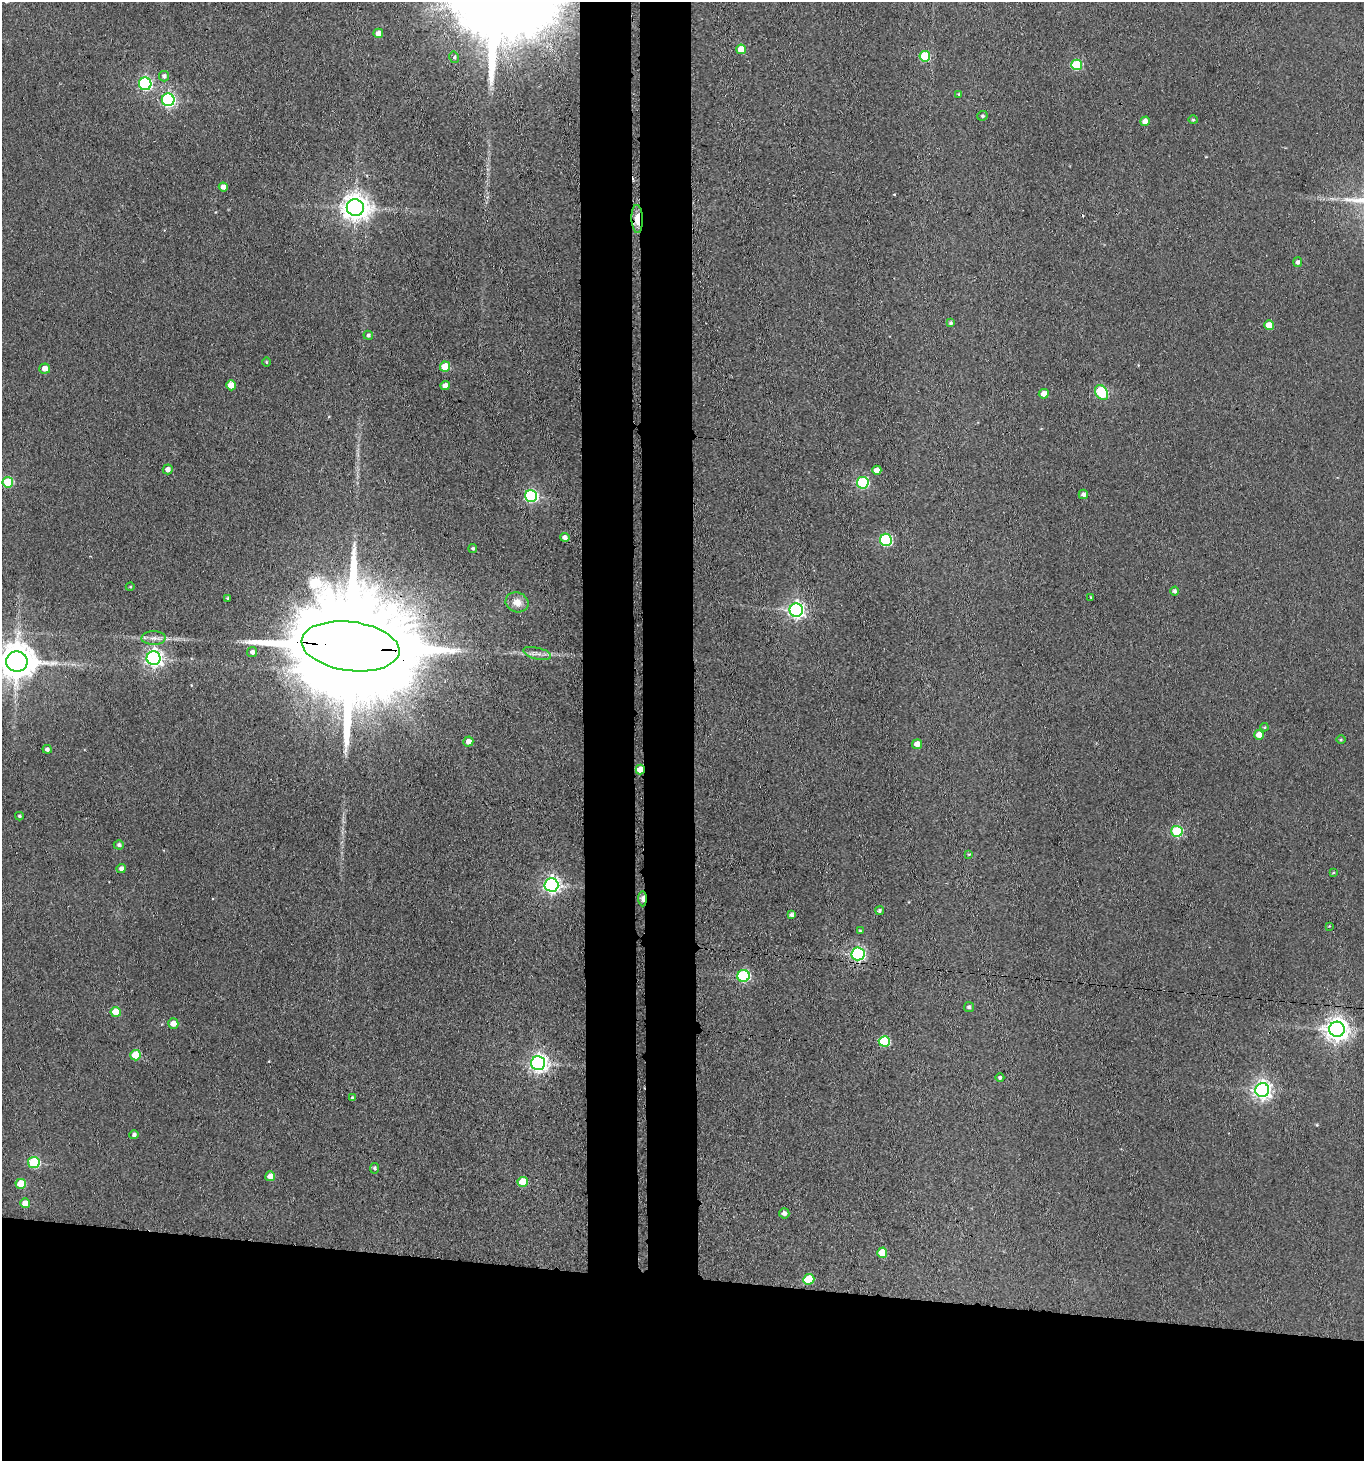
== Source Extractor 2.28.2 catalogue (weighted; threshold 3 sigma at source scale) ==
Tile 8 of 3 x 3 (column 2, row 3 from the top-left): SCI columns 1582-2943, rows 6-1464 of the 4467 x 4388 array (HDU 1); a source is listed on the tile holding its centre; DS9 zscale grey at full resolution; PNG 1366 x 1463 px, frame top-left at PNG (2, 2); each listed source drawn as its Kron ellipse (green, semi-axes under 4 px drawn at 4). Shown black and unused: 19% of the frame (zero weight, under 3 of 4 exposures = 5% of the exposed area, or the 3 px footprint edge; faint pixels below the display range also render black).
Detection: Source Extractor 2.28.2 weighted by HDU 2 'WHT'; one run over the whole footprint, this tile lists its part. Background 0.0656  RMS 0.0068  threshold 0.0304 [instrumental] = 3 sigma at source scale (4.5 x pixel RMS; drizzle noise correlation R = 1.50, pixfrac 1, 0.05/0.05 arcsec/px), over >= 5 px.
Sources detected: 91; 1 inside a brighter object's white glare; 2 cosmic-ray / hot-pixel residue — neither listed nor drawn; the other 88 listed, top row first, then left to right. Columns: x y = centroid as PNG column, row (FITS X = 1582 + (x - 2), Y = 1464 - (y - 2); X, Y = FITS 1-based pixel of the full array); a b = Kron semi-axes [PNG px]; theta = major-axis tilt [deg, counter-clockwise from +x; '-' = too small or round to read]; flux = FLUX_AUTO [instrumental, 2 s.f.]
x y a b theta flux
378 33 5 4 - 3.5
741 49 5 5 - 12
925 56 5 5 - 31
454 57 6 5 - 1.3
1077 65 5 5 - 40
164 76 5 5 - 2.2
145 84 6 6 - 120
959 94 3 3 - 0.75
168 100 6 6 - 140
982 116 5 4 - 1.1
1193 120 4 4 - 0.72
1145 121 5 5 - 5.2
223 187 4 4 - 4.1
355 207 8 8 - 800
637 219 14 5 -88 11
1298 262 5 4 - 1.9
951 323 4 4 - 1.4
1269 325 5 5 - 10
368 335 5 4 - 1.3
267 362 5 3 - 0.63
445 367 5 5 - 17
45 368 5 5 - 5.4
231 385 5 5 - 7.2
445 386 4 4 - 5.5
1102 392 8 6 -58 40
1044 394 5 5 - 6
168 469 5 5 - 3.1
877 470 4 4 - 5.2
8 482 5 5 - 27
863 483 6 5 - 69
1083 494 5 4 - 2.5
531 496 6 6 - 100
565 537 5 4 - 2.9
886 540 6 6 - 78
473 549 4 4 - 1.2
130 587 4 3 - 0.59
1175 591 4 4 - 1.8
1091 597 3 2 - 0.6
227 598 3 3 - 0.91
517 602 11 10 - 7.1
796 610 7 6 - 240
154 638 12 6 0 3.7
350 646 49 24 -7 36000
252 652 5 5 - 2.4
537 653 14 5 -13 3.2
154 658 7 7 - 280
17 662 11 10 - 1700
1264 727 4 4 - 0.74
1259 735 5 4 - 8.9
1341 740 5 3 - 0.62
468 741 5 5 - 4.2
917 744 5 5 - 5.8
47 749 4 4 - 1.9
640 770 5 4 - 16
19 816 4 3 - 0.94
1177 831 5 5 - 56
119 845 5 4 - 1.9
969 854 4 4 - 0.68
121 869 4 4 - 2.9
1333 873 4 3 - 0.78
551 885 7 7 - 240
643 899 7 3 -88 6.9
880 911 4 4 - 1.5
791 915 4 4 - 2.1
1329 926 3 3 - 0.49
860 931 4 4 - 0.88
858 954 6 6 - 120
744 976 6 6 - 80
969 1007 5 5 - 2
116 1012 5 5 - 12
173 1023 5 5 - 5.8
1337 1029 8 7 - 580
884 1041 5 5 - 44
135 1055 5 5 - 18
538 1063 7 7 - 280
1000 1078 4 4 - 1.5
1262 1090 7 7 - 280
352 1098 4 3 - 1.1
134 1135 4 4 - 1.7
34 1162 6 5 - 48
375 1168 5 4 - 1.6
270 1176 5 5 - 7.4
523 1182 5 5 - 15
21 1184 5 5 - 13
25 1203 5 5 - 8.8
784 1213 5 5 - 2.9
882 1253 5 5 - 13
809 1279 6 5 - 25
Overlapping masked pixels (flux is a lower limit): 5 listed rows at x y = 637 219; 350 646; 640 770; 643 899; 858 954
Isophote crosses this tile's border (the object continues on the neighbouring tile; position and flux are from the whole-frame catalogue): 1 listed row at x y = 17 662